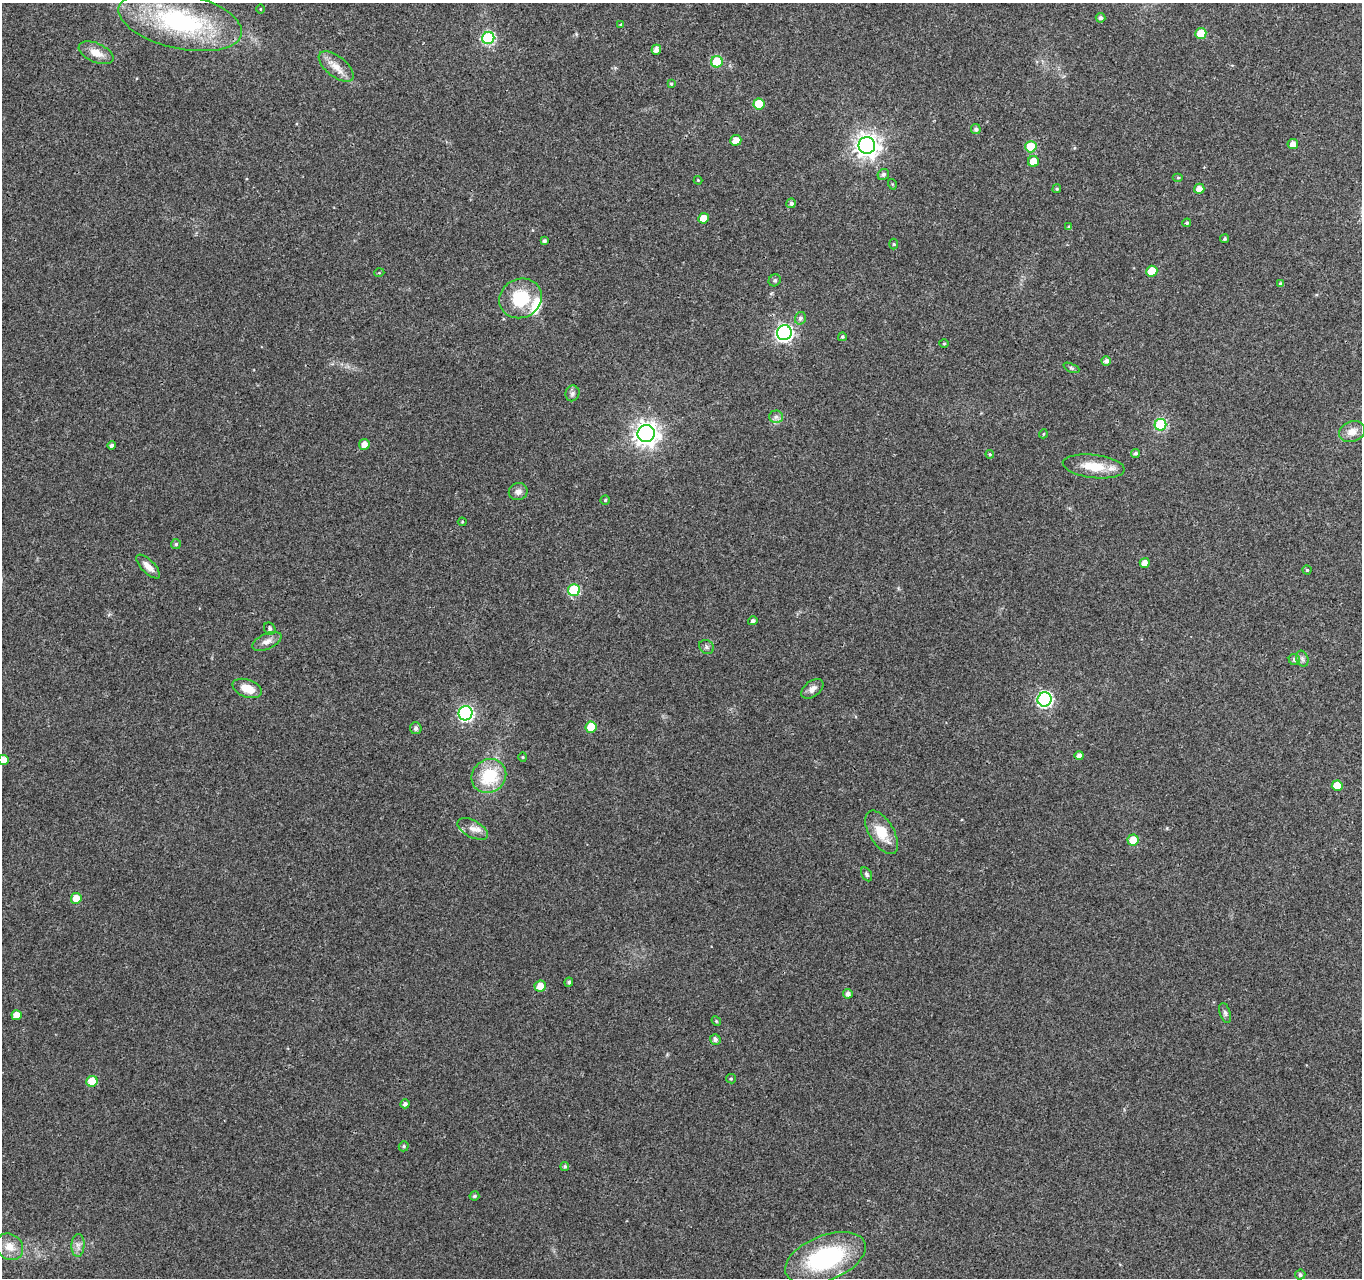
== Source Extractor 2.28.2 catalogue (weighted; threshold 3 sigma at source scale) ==
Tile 10 of 4 x 4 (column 2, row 3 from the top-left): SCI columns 1361-2720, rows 1492-2767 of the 5450 x 5597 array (HDU 1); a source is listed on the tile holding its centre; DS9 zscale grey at full resolution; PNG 1364 x 1280 px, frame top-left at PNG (2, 3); each listed source drawn as its Kron ellipse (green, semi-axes under 4 px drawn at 4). Shown black and unused: <1% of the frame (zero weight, under 3 of 4 exposures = <1% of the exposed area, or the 3 px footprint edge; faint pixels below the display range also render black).
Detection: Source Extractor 2.28.2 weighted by HDU 2 'WHT'; one run over the whole footprint, this tile lists its part. Background 0.0376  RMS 0.0033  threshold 0.015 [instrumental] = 3 sigma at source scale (4.5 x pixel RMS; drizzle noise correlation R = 1.50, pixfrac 1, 0.0396/0.0396 arcsec/px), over >= 5 px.
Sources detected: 101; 1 inside a brighter listed object's ellipse — not listed separately; the other 100 listed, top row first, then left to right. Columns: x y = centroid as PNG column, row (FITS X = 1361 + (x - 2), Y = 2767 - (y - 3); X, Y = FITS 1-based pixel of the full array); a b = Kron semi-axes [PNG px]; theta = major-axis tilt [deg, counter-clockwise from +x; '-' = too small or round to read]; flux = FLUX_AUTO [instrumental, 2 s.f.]
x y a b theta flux
260 9 4 3 - 0.26
1101 18 5 4 - 1
180 21 63 27 -12 52
621 25 4 3 - 0.44
1201 33 5 5 - 7.5
488 38 6 6 - 38
656 50 5 4 - 2
96 53 18 9 -23 4
717 62 6 5 - 17
336 66 21 10 -39 3.9
671 84 4 4 - 0.46
759 104 5 5 - 9.9
976 129 5 5 - 0.95
736 140 5 5 - 3.7
1293 144 5 5 - 2.2
867 145 8 8 - 260
1031 147 6 5 - 11
1033 161 5 5 - 4.2
883 174 6 5 - 0.97
1178 178 5 4 - 0.35
698 180 4 4 - 0.31
892 184 5 3 - 0.29
1057 189 4 4 - 0.44
1199 189 5 5 - 2.4
791 203 5 5 - 0.94
704 218 5 5 - 4.8
1187 223 4 4 - 0.53
1069 227 4 3 - 0.6
1224 239 4 4 - 0.47
544 241 4 4 - 0.68
893 244 5 3 - 0.36
1152 271 5 5 - 7.4
379 273 5 3 - 0.3
775 280 6 5 - 0.59
1280 284 4 3 - 0.69
521 298 22 19 27 15
800 318 6 5 - 0.95
784 333 7 7 - 100
842 337 4 4 - 0.53
944 344 5 3 - 0.31
1106 361 4 4 - 1.2
1071 368 8 4 -23 0.56
572 393 8 7 - 0.96
776 417 7 6 - 1.1
1160 425 6 6 - 26
1352 432 13 10 20 3.2
646 433 8 8 - 260
1043 434 4 3 - 0.3
364 444 5 5 - 2.2
112 445 4 4 - 0.88
1135 453 4 4 - 0.68
990 454 4 3 - 0.38
1094 466 31 11 -7 8.2
518 492 9 8 - 1.8
605 500 4 4 - 0.43
462 522 4 4 - 0.37
176 544 5 5 - 0.52
1145 563 5 5 - 2.2
148 567 15 6 -45 2.7
1307 570 4 4 - 0.41
574 590 6 6 - 24
753 621 5 4 - 0.87
270 629 6 5 - 0.68
267 641 16 7 24 2
706 647 8 6 -40 0.87
1302 659 8 6 -69 1
1294 660 6 5 - 0.99
247 688 15 8 -20 5.1
812 689 12 7 37 1.8
1044 699 7 7 - 66
466 713 7 7 - 64
591 727 5 5 - 7.6
416 728 6 6 - 1.1
1079 755 5 4 - 1.6
523 757 4 4 - 0.33
3 760 5 5 - 3
489 776 18 16 39 14
1337 786 5 5 - 6.4
473 829 17 8 -28 2.7
882 832 24 12 -59 8
1133 840 5 5 - 5
867 874 7 5 -60 0.64
76 898 5 5 - 4.5
569 982 5 4 - 0.76
540 986 5 5 - 3.5
848 994 5 4 - 1.1
1225 1013 10 5 -72 0.81
17 1015 5 5 - 3.5
716 1021 5 4 - 0.39
715 1039 5 5 - 1.1
731 1079 5 4 - 0.45
92 1081 5 5 - 7.6
405 1104 4 4 - 1.2
404 1146 5 4 - 0.55
565 1167 4 4 - 0.57
474 1196 5 4 - 0.63
78 1245 11 6 87 1.6
9 1247 14 12 -41 4.3
825 1258 42 22 21 37
1300 1275 5 5 - 0.81
Overlapping masked pixels (flux is a lower limit): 1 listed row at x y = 736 140
Isophote crosses this tile's border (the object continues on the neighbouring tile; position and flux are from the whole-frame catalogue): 1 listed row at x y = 3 760